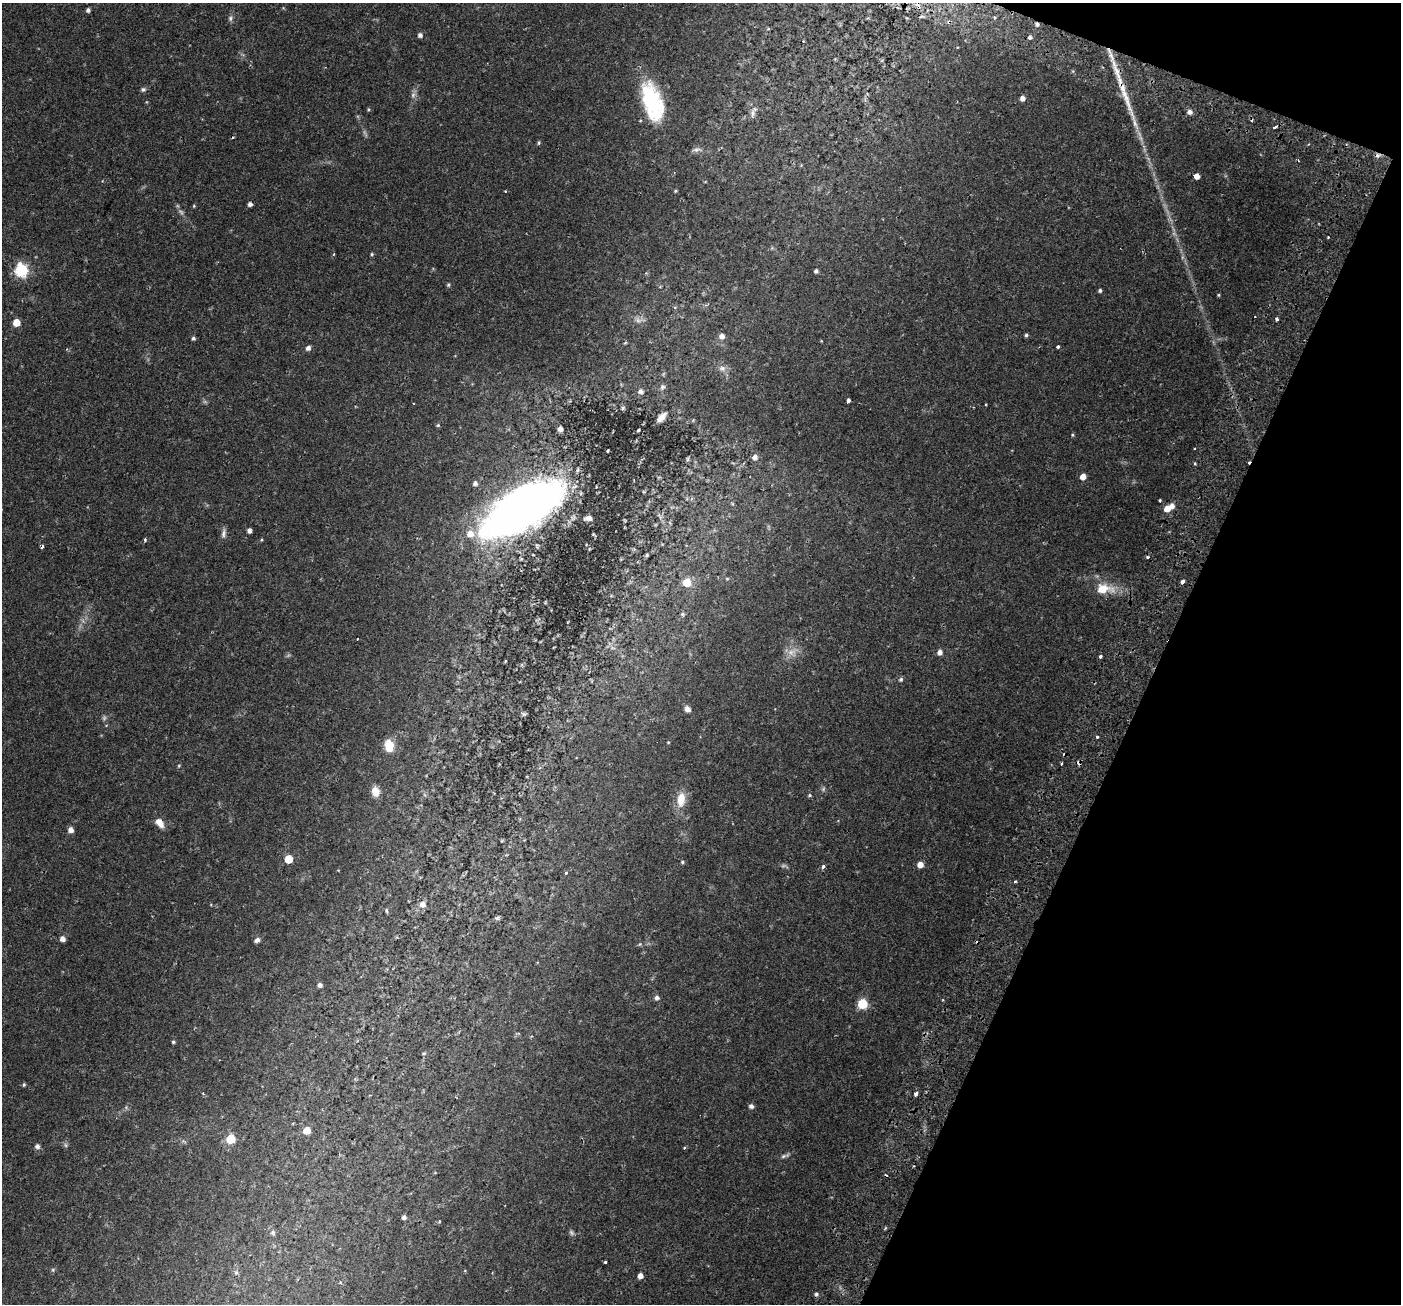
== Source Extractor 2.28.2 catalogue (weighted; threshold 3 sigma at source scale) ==
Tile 8 of 4 x 4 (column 4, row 2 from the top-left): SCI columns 4268-5666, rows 2897-4198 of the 5743 x 5856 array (HDU 1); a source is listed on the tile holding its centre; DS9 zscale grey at full resolution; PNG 1403 x 1306 px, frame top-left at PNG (2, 3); no overlay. Shown black and unused: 19% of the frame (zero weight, under 2 of 3 exposures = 5% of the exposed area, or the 3 px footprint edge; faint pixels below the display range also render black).
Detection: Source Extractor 2.28.2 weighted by HDU 2 'WHT'; one run over the whole footprint, this tile lists its part. Background 0.0345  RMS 0.0037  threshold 0.0165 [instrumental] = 3 sigma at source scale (4.5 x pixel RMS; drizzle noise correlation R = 1.50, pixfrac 1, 0.0396/0.0396 arcsec/px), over >= 5 px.
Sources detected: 133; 7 too faint to see at this stretch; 12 cosmic-ray / hot-pixel residue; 1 long thin detection or spike segment (spike, bleed or trail) — not listed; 4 inside a brighter listed object's ellipse — not listed separately; the other 109 listed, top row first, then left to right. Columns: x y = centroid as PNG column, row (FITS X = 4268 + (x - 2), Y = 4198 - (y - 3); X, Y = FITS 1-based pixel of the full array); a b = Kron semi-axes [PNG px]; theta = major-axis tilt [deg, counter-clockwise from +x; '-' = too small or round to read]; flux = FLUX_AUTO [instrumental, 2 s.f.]
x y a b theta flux
88 10 4 4 - 0.9
995 17 6 4 84 0.57
230 18 8 6 72 0.97
1037 24 5 4 - 0.95
420 35 6 5 - 1
1030 37 4 4 - 1.4
803 41 2 2 - 0.24
1117 72 37 7 -69 7.3
143 89 7 6 - 0.82
1022 98 5 5 - 1.7
651 101 39 22 -71 26
368 109 5 3 - 0.37
1189 112 5 5 - 1.6
753 113 14 6 81 1.5
1275 127 4 3 - 4.3
539 143 6 4 87 0.49
696 149 13 6 5 1.3
1197 176 5 5 - 2.5
675 191 4 4 - 0.37
250 204 4 4 - 1.3
194 206 5 4 - 0.34
1328 238 3 2 - 0.49
333 254 3 3 - 0.34
372 254 5 4 - 0.49
21 270 6 6 - 49
816 271 4 4 - 0.83
448 285 5 4 - 0.45
1100 291 4 3 - 0.68
1218 295 4 4 - 0.33
1277 319 4 3 - 1.1
638 320 11 6 -8 1.5
16 322 5 5 - 5.9
1026 335 5 4 - 0.62
722 336 6 6 - 1.9
193 338 5 5 - 0.64
1058 347 3 3 - 1.1
308 348 5 5 - 1.4
722 368 11 8 -1 1.9
662 387 8 6 62 0.89
641 391 6 6 - 1.2
848 400 4 3 - 2.1
661 417 11 5 47 2.2
438 425 5 5 - 0.48
560 429 5 4 - 1.5
638 430 3 2 - 0.46
1072 435 5 4 - 0.38
755 457 6 6 - 1.6
1083 477 5 4 - 3.3
475 483 5 5 - 1.1
1160 500 3 2 - 0.38
523 509 80 35 31 220
1167 509 6 5 - 3.3
588 518 9 5 6 1.5
249 530 4 4 - 1.3
223 533 14 6 80 1.3
145 540 5 4 - 0.47
647 555 5 4 - 0.47
1148 557 4 4 - 0.52
727 579 6 4 0 0.36
687 582 6 6 - 9.2
1182 582 4 3 - 3
1104 589 25 13 -4 7.8
682 614 4 4 - 0.62
357 639 3 3 - 0.96
940 652 6 5 - 1.7
1100 656 3 3 - 1.6
901 679 5 5 - 0.67
687 709 7 6 - 1.7
523 714 7 5 -21 0.64
1097 737 3 3 - 1.1
668 742 4 3 - 0.29
389 746 13 9 -82 6.5
1061 763 3 3 - 1.4
179 765 5 3 - 0.35
375 792 10 8 -78 3.5
809 795 5 4 - 0.48
681 799 18 10 83 5.4
159 823 13 7 -51 2.9
71 830 5 5 - 2.1
289 859 5 5 - 9.3
682 862 5 4 - 0.47
920 865 5 5 - 3.3
823 867 4 4 - 1.2
566 873 3 3 - 0.41
422 904 7 6 - 2.2
387 911 5 4 - 0.47
497 919 6 4 -21 0.53
62 939 5 5 - 1.9
257 940 7 5 29 1
640 944 6 4 45 0.44
320 985 4 4 - 1.2
657 998 5 5 - 1.2
862 1004 5 5 - 22
173 1042 4 4 - 0.5
424 1053 5 4 - 0.41
24 1085 5 4 - 0.46
916 1094 4 3 - 2.1
751 1106 5 5 - 1.2
307 1130 5 5 - 5.4
231 1139 6 5 - 14
37 1146 6 5 - 1.1
785 1156 14 4 19 0.95
404 1217 4 4 - 1.2
439 1221 4 3 - 0.35
273 1233 7 6 - 0.75
605 1262 3 3 - 0.91
53 1270 5 5 - 0.49
236 1272 5 5 - 0.59
640 1276 5 5 - 2.1
Overlapping masked pixels (flux is a lower limit): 2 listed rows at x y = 1037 24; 523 509